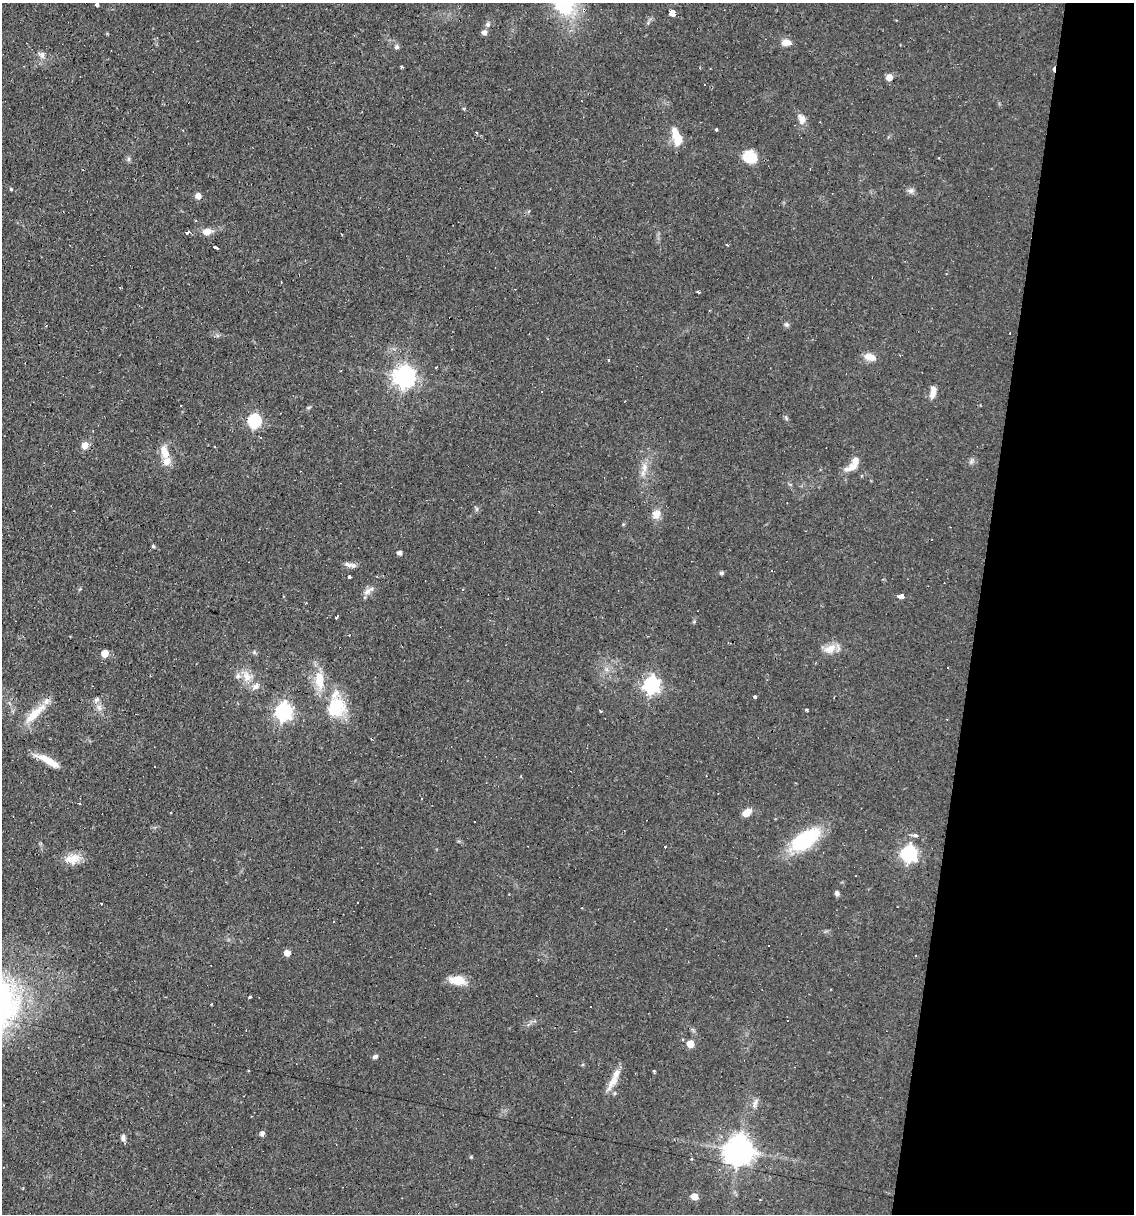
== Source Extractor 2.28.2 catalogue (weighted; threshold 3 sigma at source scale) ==
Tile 8 of 4 x 4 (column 4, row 2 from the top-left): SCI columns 3628-4759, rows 2425-3636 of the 4874 x 4848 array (HDU 1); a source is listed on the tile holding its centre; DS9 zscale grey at full resolution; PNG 1136 x 1216 px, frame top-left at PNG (2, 3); no overlay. Shown black and unused: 14% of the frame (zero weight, under 2 of 3 exposures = <1% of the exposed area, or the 3 px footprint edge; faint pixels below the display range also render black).
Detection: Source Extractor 2.28.2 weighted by HDU 2 'WHT'; one run over the whole footprint, this tile lists its part. Background 0.0644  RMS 0.0052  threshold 0.0234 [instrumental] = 3 sigma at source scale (4.5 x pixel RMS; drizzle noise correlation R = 1.50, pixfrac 1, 0.05/0.05 arcsec/px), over >= 5 px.
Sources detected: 103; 17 cosmic-ray / hot-pixel residue — not listed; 3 inside a brighter listed object's ellipse — not listed separately; the other 83 listed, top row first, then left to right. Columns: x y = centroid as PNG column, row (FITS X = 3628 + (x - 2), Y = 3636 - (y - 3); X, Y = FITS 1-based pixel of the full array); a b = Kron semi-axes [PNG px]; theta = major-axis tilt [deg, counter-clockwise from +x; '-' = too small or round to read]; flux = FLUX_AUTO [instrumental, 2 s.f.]
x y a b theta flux
97 5 4 3 - 3.8
584 10 6 4 71 1.4
672 13 4 3 - 150
487 24 6 6 - 1.3
484 33 7 7 - 1.7
786 42 11 8 0 4.2
397 47 7 6 - 1.1
42 55 10 7 -56 2.1
401 67 3 3 - 2.2
889 77 5 5 - 6
464 109 5 4 - 0.52
801 119 15 9 -75 3.6
716 129 3 3 - 1.7
677 137 20 9 -71 10
750 157 14 11 -27 14
11 189 4 3 - 0.6
910 191 10 6 11 1.7
198 196 6 5 - 3.4
207 231 11 7 9 4.3
188 232 4 3 - 5
342 234 3 2 - 0.84
727 245 3 2 - 0.61
215 247 4 3 - 3.1
699 292 3 3 - 1.9
786 325 7 6 - 1.1
870 357 13 7 -17 5.4
608 360 3 3 - 0.61
404 376 8 7 - 320
541 392 3 2 - 0.65
933 392 14 6 85 4.1
786 418 8 4 -68 0.88
254 421 6 6 - 82
85 445 7 6 - 4.6
165 453 18 10 -71 7.3
853 464 25 9 49 6.9
644 467 12 7 83 3.7
656 514 13 8 59 4.7
153 546 4 4 - 0.75
400 553 5 4 - 1.8
348 564 14 4 -11 2.2
721 573 5 5 - 0.84
349 577 3 3 - 9.3
368 591 17 6 33 2.8
901 596 4 3 - 25
336 617 4 2 - 1.2
830 649 18 11 24 5.7
105 653 5 4 - 11
247 676 16 10 -54 6.3
320 680 22 11 -85 11
651 685 7 6 - 160
335 694 16 11 39 5.8
755 697 4 3 - 3.7
97 699 9 6 36 1.6
334 710 10 8 36 37
807 710 3 3 - 3.5
601 711 3 3 - 0.64
283 712 7 7 - 180
35 714 38 9 43 11
48 761 28 7 -29 9
747 813 9 6 40 5.6
915 836 3 3 - 11
804 840 29 15 36 41
665 847 3 2 - 1.1
909 854 7 7 - 140
73 858 19 13 16 7
856 875 3 2 - 0.86
837 893 6 5 - 1.4
768 946 2 2 - 0.46
287 953 5 4 - 6.3
457 980 19 10 -11 8.1
250 997 3 3 - 0.59
788 1020 3 3 - 1.4
690 1044 5 5 - 9.4
375 1057 6 5 - 1.5
654 1071 3 3 - 2.3
613 1081 28 8 58 6.3
754 1105 12 5 76 2.1
262 1133 5 4 - 2.1
123 1138 9 5 -84 1.7
739 1151 9 9 - 710
471 1157 4 4 - 0.54
694 1196 5 5 - 7.7
760 1200 3 2 - 0.66
Overlapping masked pixels (flux is a lower limit): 1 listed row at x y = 584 10